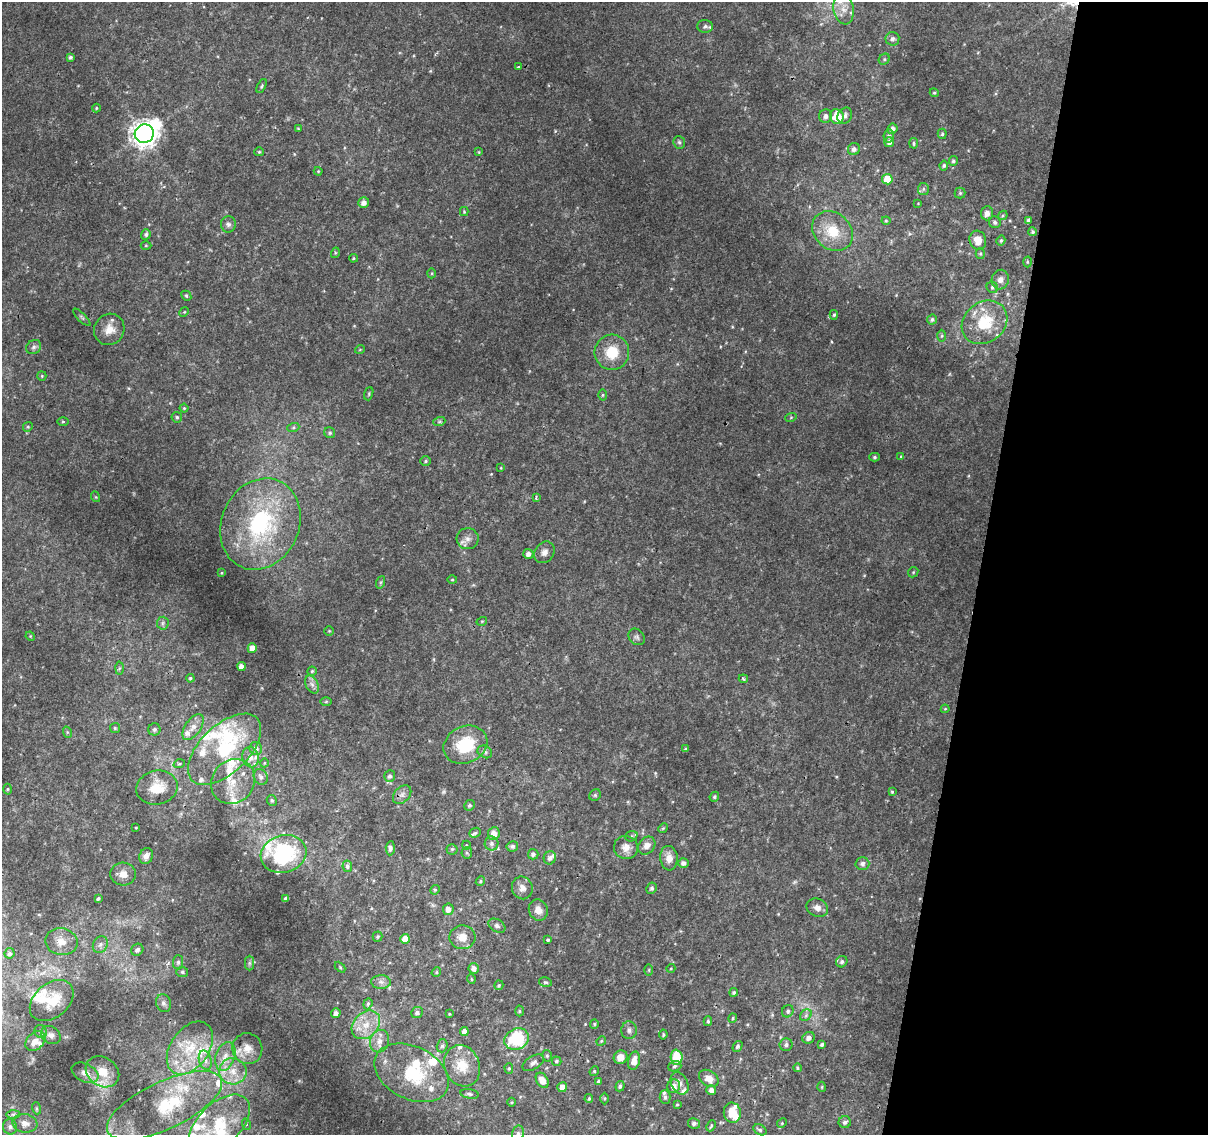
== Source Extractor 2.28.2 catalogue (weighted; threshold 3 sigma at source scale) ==
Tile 8 of 4 x 4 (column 4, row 2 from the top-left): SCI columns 3624-4829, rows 2529-3661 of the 4843 x 5116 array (HDU 1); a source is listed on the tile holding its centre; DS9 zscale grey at full resolution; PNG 1210 x 1137 px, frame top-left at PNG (2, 2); each listed source drawn as its Kron ellipse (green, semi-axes under 4 px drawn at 4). Shown black and unused: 19% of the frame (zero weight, under 2 of 3 exposures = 2% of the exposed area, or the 3 px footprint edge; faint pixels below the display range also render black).
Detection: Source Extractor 2.28.2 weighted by HDU 2 'WHT'; one run over the whole footprint, this tile lists its part. Background 0.0111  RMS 0.0038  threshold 0.017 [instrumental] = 3 sigma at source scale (4.5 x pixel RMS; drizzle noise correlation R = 1.50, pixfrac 1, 0.0396/0.0396 arcsec/px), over >= 5 px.
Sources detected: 294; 2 too faint to see at this stretch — neither listed nor drawn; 39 inside a brighter listed object's ellipse — not listed separately; the other 253 listed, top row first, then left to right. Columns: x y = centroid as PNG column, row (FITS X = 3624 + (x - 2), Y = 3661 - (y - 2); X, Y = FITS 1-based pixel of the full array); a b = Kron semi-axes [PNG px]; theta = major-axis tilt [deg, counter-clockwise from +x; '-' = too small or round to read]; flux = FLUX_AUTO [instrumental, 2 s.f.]
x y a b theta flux
843 9 16 10 -79 4
705 26 8 6 -2 1.1
892 39 7 6 - 1.1
70 57 4 3 - 0.72
884 59 6 5 - 0.64
518 67 3 2 - 0.38
261 86 7 4 64 0.55
934 93 4 4 - 0.44
96 108 4 4 - 0.39
825 116 7 6 - 1.7
845 116 8 7 - 1.4
837 117 7 6 - 8.3
298 129 4 3 - 0.36
892 129 5 5 - 1.5
144 134 10 9 - 440
942 134 5 4 - 0.6
889 136 6 5 - 0.88
679 142 6 5 - 0.77
889 142 5 5 - 1.5
914 143 5 4 - 0.62
854 149 6 6 - 1.4
259 152 5 4 - 0.43
479 152 4 4 - 0.3
953 161 5 4 - 0.67
944 165 5 4 - 0.75
318 171 4 4 - 0.36
887 179 5 5 - 6.8
923 189 6 5 - 0.72
960 193 5 5 - 0.55
364 203 5 5 - 1.8
918 203 4 3 - 0.26
464 212 4 4 - 0.4
987 213 7 6 - 1.9
1003 215 5 4 - 0.43
1028 220 4 3 - 0.78
886 221 4 4 - 0.41
995 222 6 5 - 0.96
228 224 8 7 - 1.1
832 231 22 18 -41 12
1033 232 4 4 - 0.62
146 234 5 4 - 0.83
978 240 9 8 - 4
1001 240 5 4 - 0.58
146 245 5 3 - 0.35
335 253 5 3 - 0.35
980 254 5 4 - 0.53
353 258 4 3 - 0.39
1027 262 5 3 - 0.44
432 273 5 3 - 0.38
1000 280 10 8 75 1.9
992 287 6 5 - 0.71
186 296 5 4 - 0.57
184 312 5 4 - 0.4
834 315 5 4 - 0.56
82 317 11 3 -45 0.57
932 320 5 5 - 0.79
985 322 24 20 38 14
109 329 16 15 - 4.7
942 336 6 4 88 0.58
34 347 8 6 35 1.1
360 349 5 3 - 0.29
612 352 17 17 - 9.7
42 376 5 4 - 0.39
369 394 7 4 72 0.47
603 395 5 3 - 0.44
184 408 4 4 - 0.46
177 417 5 5 - 0.65
791 417 6 3 20 0.36
63 422 6 4 0 0.47
439 422 6 4 19 0.57
28 427 5 4 - 0.5
293 428 6 4 19 0.64
330 433 6 5 - 0.71
901 456 4 3 - 0.34
875 457 5 4 - 0.57
426 461 5 5 - 0.59
501 468 4 3 - 0.29
96 497 5 3 - 0.34
536 497 3 2 - 0.61
260 524 47 38 66 46
468 539 11 10 - 2.4
544 552 11 9 53 2.1
528 554 5 5 - 1.6
913 572 5 4 - 0.47
222 573 4 2 - 0.33
452 580 5 3 - 0.36
381 582 6 4 71 0.54
482 621 5 3 - 0.37
163 623 6 6 - 0.88
329 631 5 5 - 0.41
30 636 5 4 - 0.36
637 637 9 7 -46 1
252 648 5 4 - 3.8
241 667 4 4 - 2.2
119 668 6 4 88 0.6
312 671 5 4 - 0.53
190 678 4 3 - 0.44
743 679 5 3 - 0.53
312 684 9 6 -63 1.6
326 702 6 4 1 0.39
945 709 4 4 - 0.34
193 727 15 7 55 2.7
115 728 5 5 - 0.55
154 729 6 6 - 0.83
67 732 6 3 -72 0.43
465 745 22 18 26 17
256 748 6 6 - 1.6
224 749 45 24 43 26
686 749 4 3 - 0.61
485 752 8 6 -28 0.96
251 757 10 8 -81 2.4
264 763 4 3 - 0.3
179 764 6 3 18 0.48
390 776 6 5 - 0.88
261 777 8 6 -60 1.3
233 781 23 21 51 8.2
157 788 21 17 13 7.6
7 789 5 3 - 0.44
892 792 3 3 - 0.41
402 795 11 7 46 1.6
595 795 6 5 - 0.66
714 797 5 4 - 0.69
272 800 5 5 - 0.63
469 805 5 5 - 0.79
136 828 3 2 - 0.25
663 828 5 4 - 0.4
475 833 6 4 23 0.62
494 834 6 6 - 3
631 836 6 5 - 0.64
491 843 7 7 - 1.3
466 845 4 3 - 0.3
512 846 6 5 - 0.88
647 846 10 8 48 2.7
626 847 12 11 - 3.3
390 848 7 4 85 1.1
452 849 5 5 - 0.56
467 853 6 5 - 0.66
284 854 23 18 17 37
533 854 5 5 - 1.1
146 856 8 6 62 2.1
550 858 7 6 - 1.5
669 858 12 8 -84 3.6
683 863 5 5 - 1.3
862 863 7 6 - 1.1
347 866 6 5 - 0.91
123 874 13 11 -4 3.3
480 881 5 4 - 0.51
522 888 11 10 - 2.3
652 888 6 5 - 0.95
435 890 5 4 - 0.49
98 899 4 3 - 0.66
286 899 4 4 - 1
817 908 11 9 -22 2.2
448 909 6 5 - 2.8
538 910 11 9 -65 2.9
497 926 9 6 -33 1.2
378 937 5 5 - 0.56
462 937 13 12 - 4.1
405 939 5 5 - 5.5
548 940 3 3 - 1.2
61 942 16 13 -12 4.5
100 945 9 7 58 1.5
137 950 6 5 - 1.4
9 953 5 5 - 1
178 962 7 5 88 0.95
842 962 6 5 - 0.96
249 963 7 4 90 0.79
340 967 6 4 -46 0.49
474 968 5 5 - 1.9
671 968 4 3 - 0.3
649 970 5 3 - 0.42
182 972 6 5 - 0.72
436 972 5 4 - 0.47
471 979 5 3 - 0.38
381 982 10 6 -1 1.5
545 982 6 4 -11 0.61
499 985 5 4 - 0.49
734 992 4 4 - 0.54
52 1001 25 17 40 9.4
164 1003 9 7 -72 1.3
368 1004 6 4 69 0.55
519 1011 5 3 - 0.46
788 1011 6 5 - 0.94
336 1013 5 4 - 1.5
417 1013 6 5 - 1.1
449 1014 3 2 - 0.33
806 1015 6 5 - 0.84
733 1018 4 4 - 0.45
708 1021 5 4 - 0.52
594 1024 5 4 - 0.48
366 1025 16 12 46 6.8
629 1030 9 8 - 1.4
41 1032 7 6 - 0.99
464 1032 4 4 - 2.4
51 1035 10 8 -33 1.5
663 1035 5 3 - 0.45
809 1038 6 5 - 1.6
517 1039 12 10 27 24
35 1041 11 8 43 3.2
380 1041 11 9 72 3.2
601 1041 5 4 - 0.45
822 1044 4 3 - 0.83
786 1045 6 6 - 1.2
442 1046 6 5 - 0.88
738 1046 6 4 57 0.81
190 1048 29 19 55 15
247 1049 15 15 - 4.6
225 1056 15 9 71 3.9
547 1056 6 4 -76 0.57
621 1057 7 6 - 4
676 1057 8 6 -87 11
205 1060 10 6 -74 1.7
556 1061 5 5 - 0.63
634 1061 9 5 78 3.6
533 1063 12 6 31 1.5
462 1066 21 17 -68 8.5
675 1066 7 5 18 0.83
509 1068 5 4 - 0.51
797 1068 4 3 - 0.54
233 1071 14 13 - 5.8
594 1071 5 4 - 0.48
102 1072 18 14 -35 6.8
85 1073 14 9 -26 2.5
412 1073 39 26 -26 23
709 1078 10 7 -33 3.4
542 1080 8 5 -56 3.3
599 1081 4 3 - 0.83
680 1083 12 8 -63 2
620 1086 5 4 - 0.82
674 1086 7 6 - 2.3
562 1087 5 4 - 3.6
822 1087 5 3 - 0.33
711 1090 5 5 - 1.5
469 1094 9 4 -10 0.84
665 1097 7 5 -89 0.88
605 1098 6 3 90 0.4
589 1099 4 3 - 0.49
512 1102 4 3 - 0.36
164 1105 62 23 25 28
677 1105 4 4 - 0.45
36 1108 6 4 -71 0.54
732 1113 10 8 -82 5.7
13 1114 7 4 0 0.77
845 1122 6 6 - 1.1
25 1123 12 9 -8 2.6
694 1123 6 5 - 1.1
782 1123 5 4 - 0.42
219 1124 37 21 44 17
246 1124 6 3 -72 0.41
711 1126 6 3 64 0.43
10 1127 8 7 - 1.2
760 1130 7 5 -31 0.75
518 1133 8 6 76 1.1
Isophote crosses this tile's border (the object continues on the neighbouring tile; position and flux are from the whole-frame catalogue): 2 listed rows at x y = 164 1105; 518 1133